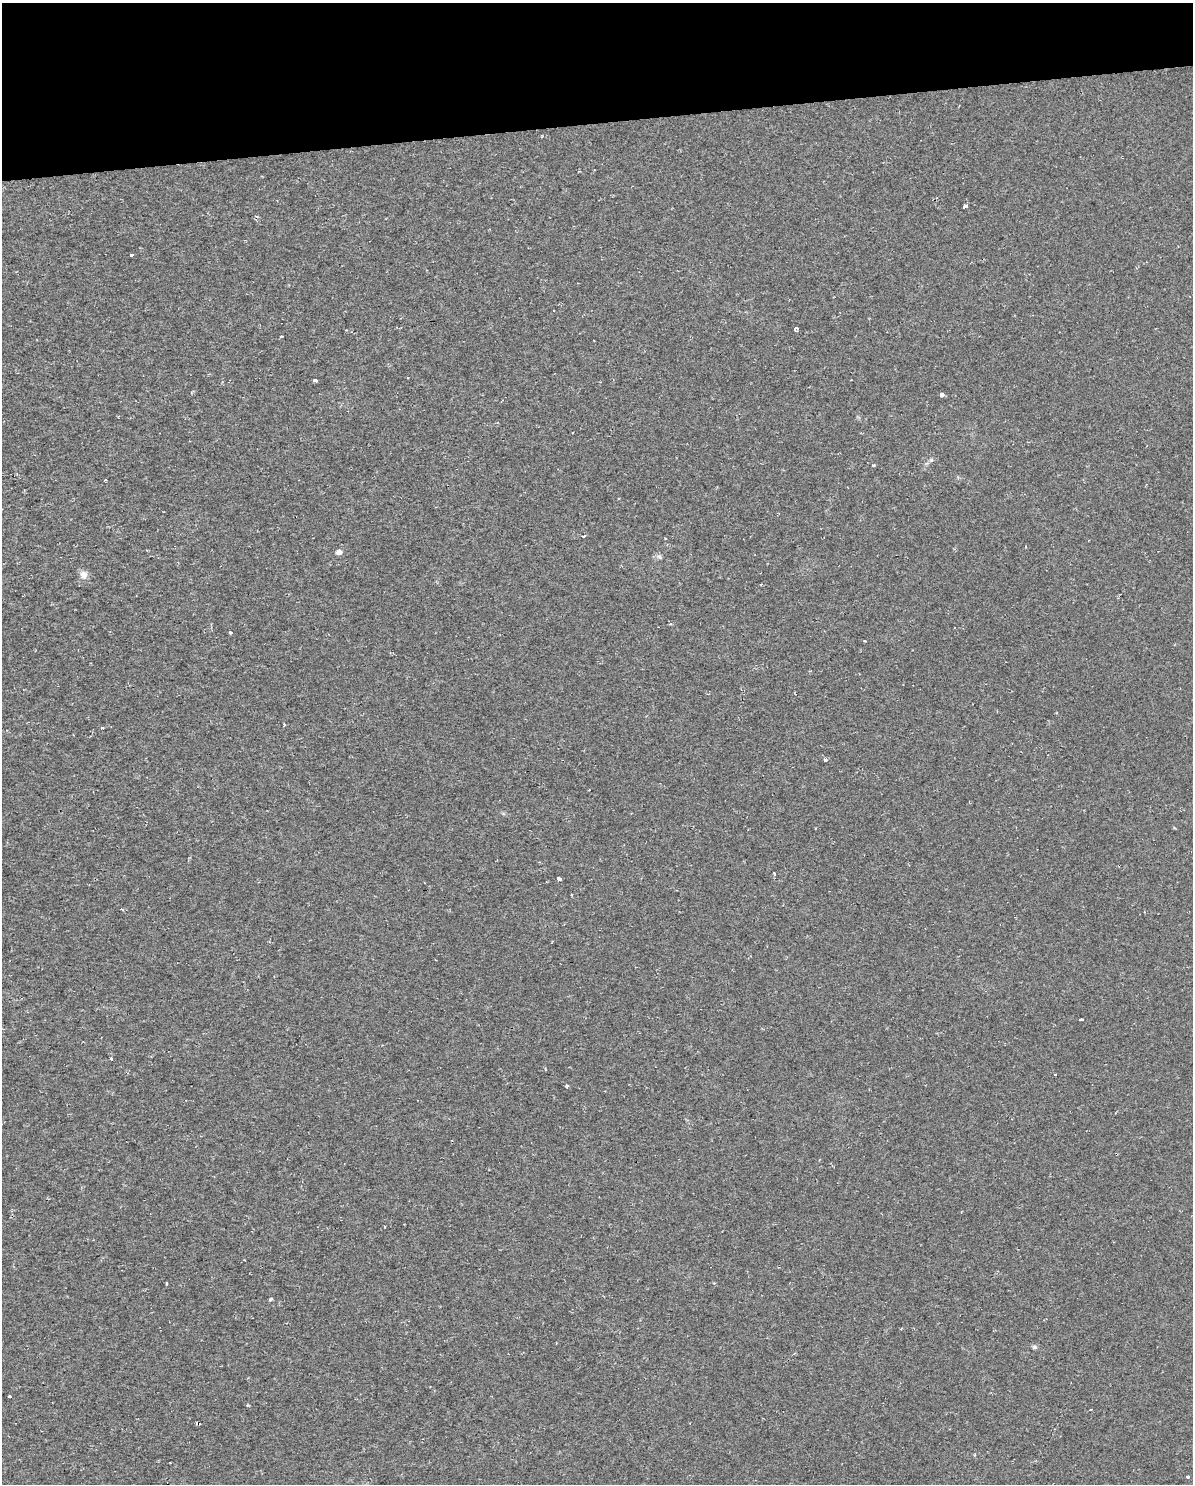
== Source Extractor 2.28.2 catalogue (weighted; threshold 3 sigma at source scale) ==
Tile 3 of 4 x 3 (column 3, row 1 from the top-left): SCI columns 2500-3690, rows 3026-4507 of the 5083 x 5803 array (HDU 1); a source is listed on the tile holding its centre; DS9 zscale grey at full resolution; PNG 1195 x 1486 px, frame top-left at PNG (2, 3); no overlay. Shown black and unused: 8% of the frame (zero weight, under 2 of 3 exposures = <1% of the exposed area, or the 3 px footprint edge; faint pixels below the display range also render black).
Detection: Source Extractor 2.28.2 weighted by HDU 2 'WHT'; one run over the whole footprint, this tile lists its part. Background 0.00663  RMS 0.0049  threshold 0.0219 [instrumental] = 3 sigma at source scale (4.5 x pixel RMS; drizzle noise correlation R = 1.50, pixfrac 1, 0.0396/0.0396 arcsec/px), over >= 5 px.
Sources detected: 35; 4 cosmic-ray / hot-pixel residue — not listed; the other 31 listed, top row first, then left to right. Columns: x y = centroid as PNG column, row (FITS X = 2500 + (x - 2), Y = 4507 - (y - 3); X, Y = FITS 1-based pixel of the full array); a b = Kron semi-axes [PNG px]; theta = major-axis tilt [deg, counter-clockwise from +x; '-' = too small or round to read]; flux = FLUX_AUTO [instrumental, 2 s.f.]
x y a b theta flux
965 206 4 3 - 2.1
131 255 3 3 - 5.3
796 328 4 3 - 1.2
281 336 3 3 - 0.49
407 377 3 3 - 0.83
315 380 4 3 - 2.5
942 395 4 4 - 5.1
931 460 6 4 18 0.81
874 465 4 3 - 0.49
105 480 3 2 - 0.64
584 536 5 3 - 0.93
339 552 4 4 - 4.9
659 557 7 5 -31 1.1
84 575 10 9 - 3
231 632 4 3 - 0.68
284 725 4 3 - 1.1
825 759 4 3 - 1.4
774 873 4 3 - 0.53
558 879 4 4 - 3.6
122 910 3 3 - 1.2
1081 1019 4 3 - 3.8
111 1058 3 2 - 2.6
1055 1074 3 2 - 0.99
566 1086 4 3 - 1.8
385 1227 3 2 - 0.4
271 1299 4 3 - 3.9
1035 1347 7 5 -15 0.94
10 1396 4 3 - 1.6
247 1405 4 4 - 0.49
1091 1410 3 2 - 0.44
1188 1477 3 3 - 4